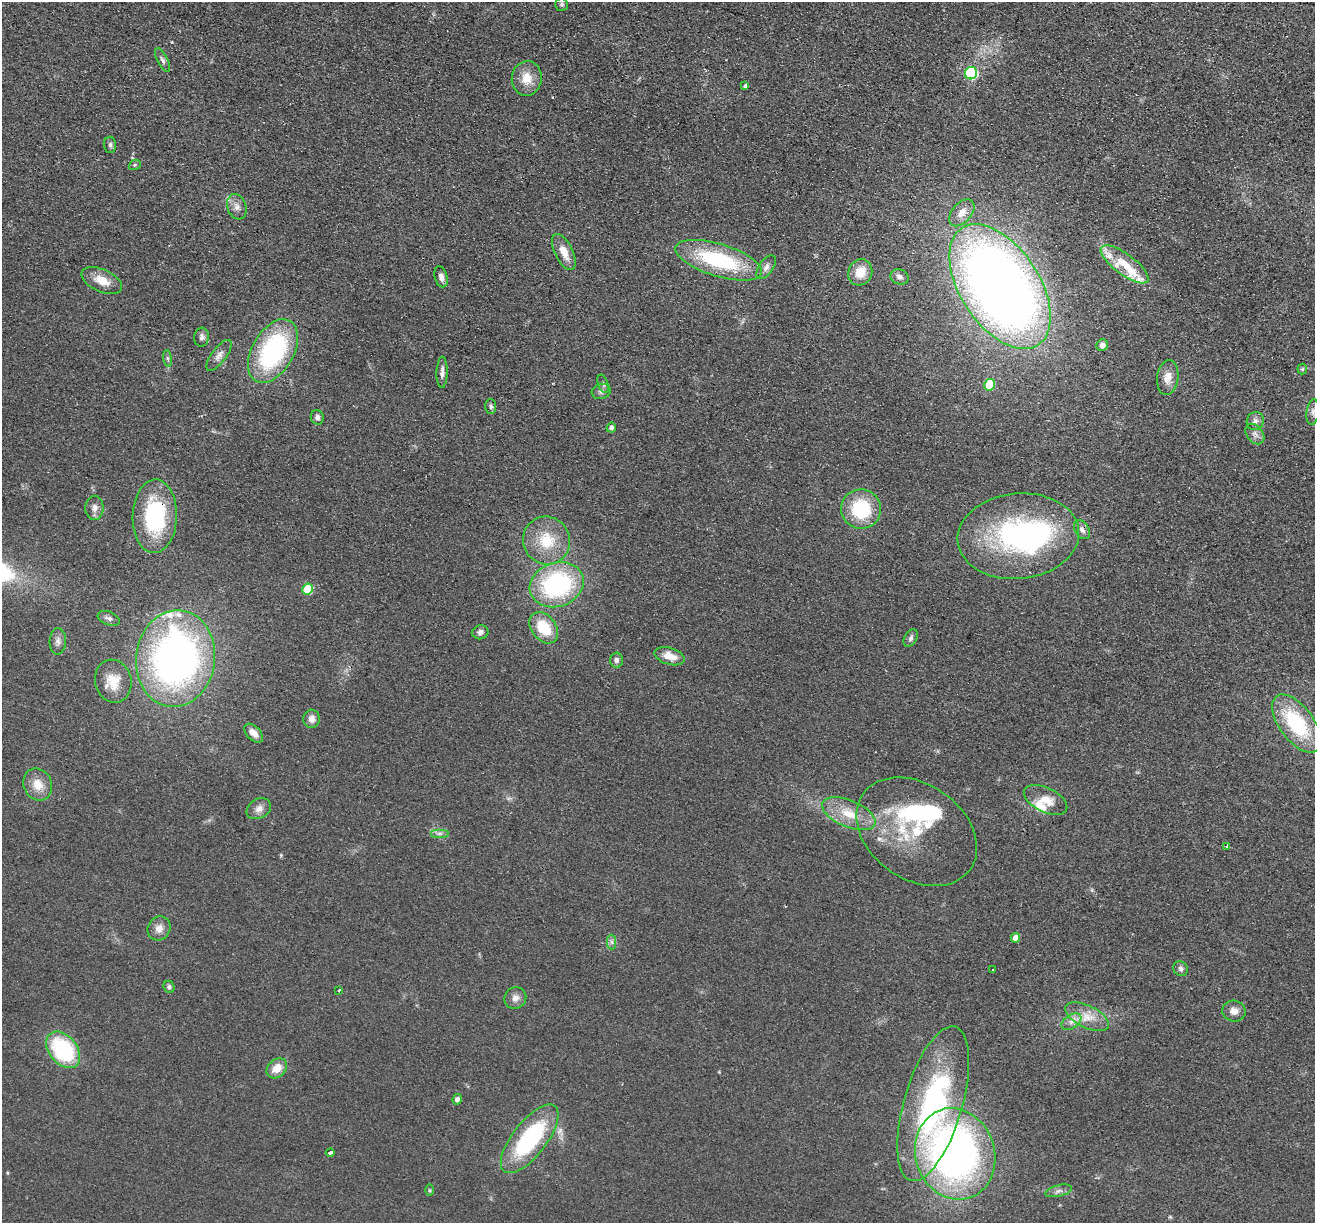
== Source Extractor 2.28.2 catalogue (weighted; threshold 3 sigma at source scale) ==
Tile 10 of 4 x 4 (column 2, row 3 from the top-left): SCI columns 1334-2646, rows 1409-2629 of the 5292 x 5384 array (HDU 1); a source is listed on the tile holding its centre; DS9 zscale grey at full resolution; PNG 1317 x 1225 px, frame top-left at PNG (2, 2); each listed source drawn as its Kron ellipse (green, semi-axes under 4 px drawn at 4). Shown black and unused: <1% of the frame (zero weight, under 2 of 3 exposures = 3% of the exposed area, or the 3 px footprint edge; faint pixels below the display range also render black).
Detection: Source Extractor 2.28.2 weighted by HDU 2 'WHT'; one run over the whole footprint, this tile lists its part. Background 0.0571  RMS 0.009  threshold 0.0403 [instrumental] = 3 sigma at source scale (4.5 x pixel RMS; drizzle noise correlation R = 1.50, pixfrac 1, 0.05/0.05 arcsec/px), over >= 5 px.
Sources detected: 94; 2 inside a brighter object's white glare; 1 cosmic-ray / hot-pixel residue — neither listed nor drawn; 9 inside a brighter listed object's ellipse — not listed separately; the other 82 listed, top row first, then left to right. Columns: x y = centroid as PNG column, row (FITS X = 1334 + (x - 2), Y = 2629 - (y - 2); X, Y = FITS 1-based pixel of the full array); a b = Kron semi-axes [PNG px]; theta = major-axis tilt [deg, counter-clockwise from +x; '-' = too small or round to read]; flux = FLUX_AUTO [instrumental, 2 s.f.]
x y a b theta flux
562 4 6 6 - 1.7
163 60 13 5 -62 2.9
971 73 6 6 - 130
527 78 17 15 82 15
745 86 4 3 - 1.9
110 145 8 6 -85 2.3
135 165 6 5 - 1.3
237 207 13 9 -72 5.7
962 213 16 9 50 10
564 252 19 9 -64 13
718 260 45 16 -17 87
1125 264 29 10 -36 21
766 267 13 7 55 4.1
860 272 13 11 65 16
441 277 11 6 -75 5
900 277 9 7 -17 3.8
102 281 21 11 -24 14
1000 287 70 39 -57 1000
202 337 9 7 83 3.1
1102 345 6 5 - 5.1
273 351 35 21 60 130
219 355 18 7 53 5.3
168 358 8 4 -81 2
1302 369 5 5 - 1.2
442 372 15 5 89 4.2
1168 378 17 10 82 8.8
603 384 9 5 -71 2.2
989 385 6 5 - 30
601 391 9 7 15 3.4
491 406 7 5 -88 2
1313 412 13 6 83 4.4
317 417 7 6 - 3.2
1255 421 9 8 - 4.3
611 428 5 4 - 3.3
1255 434 11 8 -52 4.3
94 508 12 9 89 5.5
861 509 20 19 - 51
155 516 37 22 88 86
1082 530 10 7 -57 3.8
1018 536 61 43 6 190
546 540 24 23 - 33
557 585 27 22 19 130
308 589 5 5 - 36
109 618 11 6 -21 3.2
544 628 17 12 -52 31
480 632 8 7 - 3.2
911 638 9 6 59 2.5
58 641 13 8 88 4.6
670 656 15 8 -16 11
176 659 48 39 83 420
616 660 7 6 - 2.7
113 681 21 18 -76 18
312 719 9 8 - 5.9
1297 723 34 17 -53 70
254 733 11 7 -45 5.8
38 785 16 14 -67 14
1046 800 23 12 -26 14
259 809 13 9 31 6.1
849 814 28 13 -22 24
917 832 66 47 -35 80
440 833 9 4 0 2.8
1227 846 3 3 - 2.6
159 928 12 11 - 7.2
1015 938 5 4 - 8.5
612 942 7 4 -89 2.3
1181 969 8 7 - 2.8
993 970 3 3 - 1.8
169 987 6 5 - 2
339 990 3 2 - 3.3
515 998 11 10 - 5.7
1234 1011 12 10 -12 6.5
1087 1017 24 11 -26 15
1071 1022 11 7 35 5.2
63 1050 21 14 -50 92
277 1068 11 8 43 12
457 1099 5 4 - 3.9
933 1104 80 29 74 190
530 1139 41 17 52 100
330 1152 4 3 - 4.4
955 1154 46 39 -72 440
429 1190 6 4 90 1.1
1058 1191 13 5 13 3.9
Overlapping masked pixels (flux is a lower limit): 2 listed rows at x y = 155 516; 1082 530
Isophote crosses this tile's border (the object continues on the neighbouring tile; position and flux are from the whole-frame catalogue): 1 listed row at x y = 1313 412